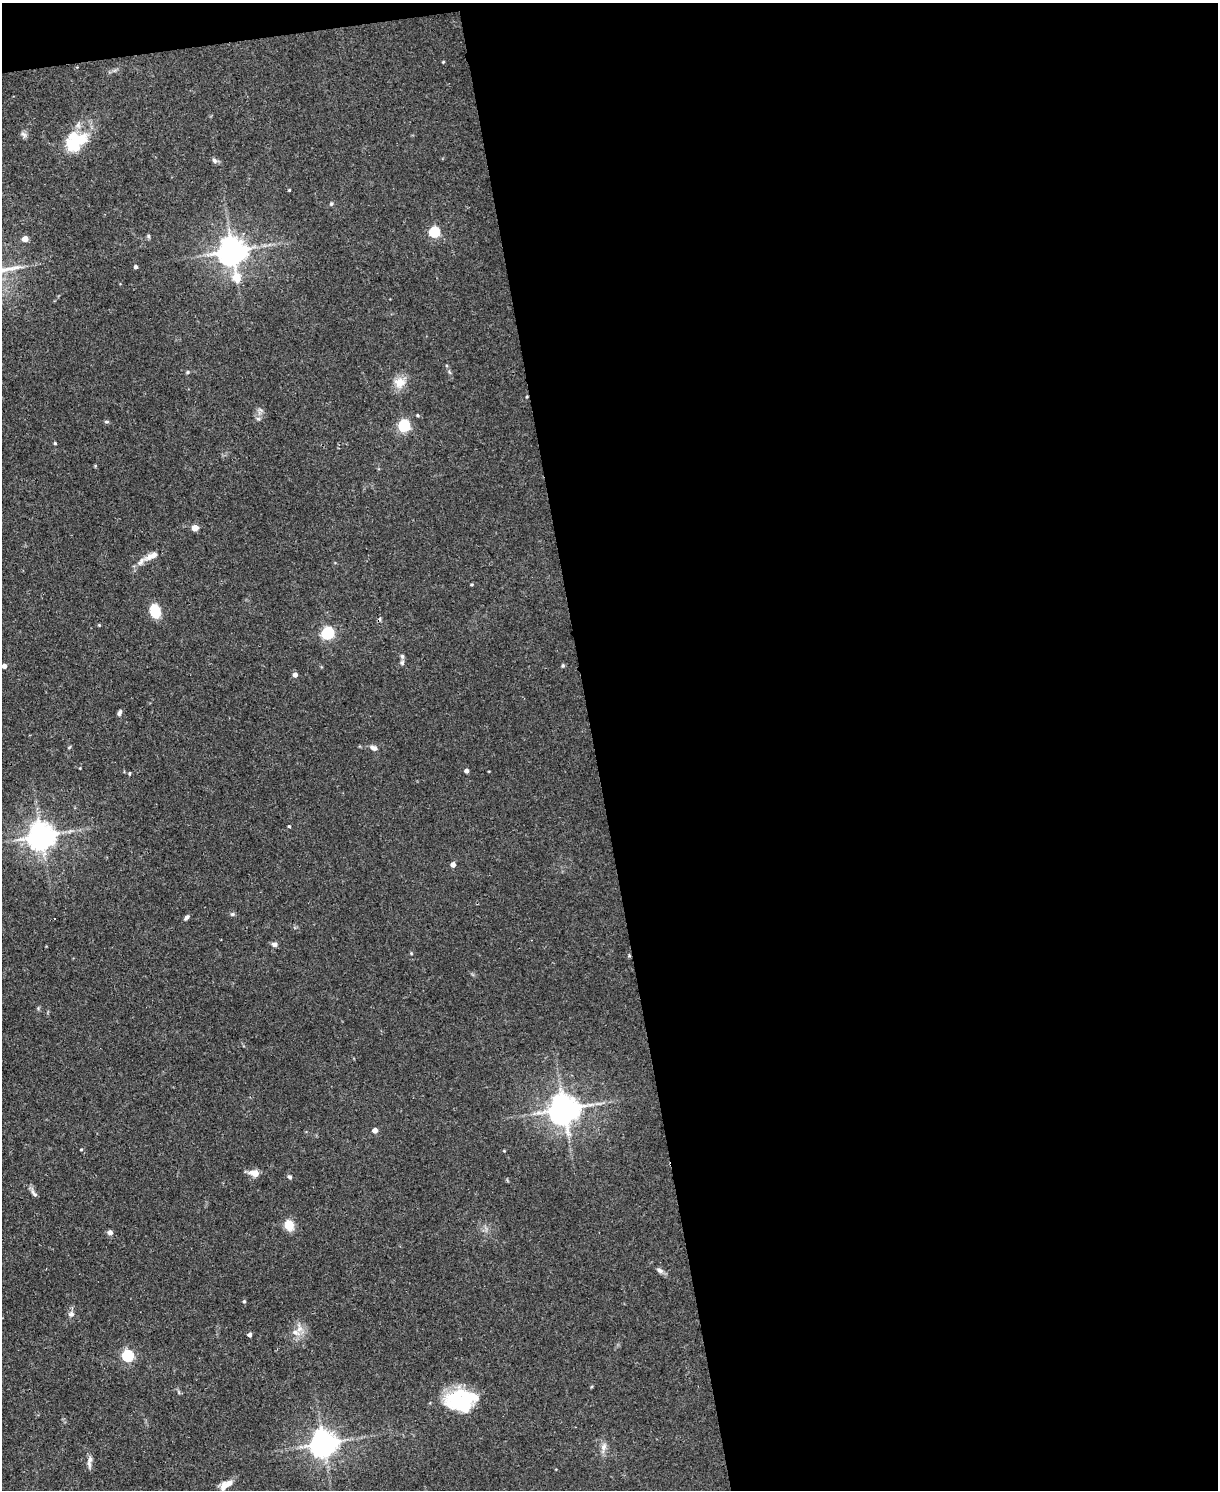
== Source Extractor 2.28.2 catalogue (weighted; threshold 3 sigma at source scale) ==
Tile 4 of 4 x 3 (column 4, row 1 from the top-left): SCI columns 3650-4865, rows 3222-4709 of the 4865 x 4839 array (HDU 1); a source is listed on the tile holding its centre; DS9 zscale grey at full resolution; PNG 1220 x 1492 px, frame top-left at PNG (2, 3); no overlay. Shown black and unused: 52% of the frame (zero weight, under 2 of 3 exposures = <1% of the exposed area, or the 3 px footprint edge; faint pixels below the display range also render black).
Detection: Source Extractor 2.28.2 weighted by HDU 2 'WHT'; one run over the whole footprint, this tile lists its part. Background 0.0867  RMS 0.0058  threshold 0.0261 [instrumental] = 3 sigma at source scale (4.5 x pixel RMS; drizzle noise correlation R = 1.50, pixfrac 1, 0.05/0.05 arcsec/px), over >= 5 px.
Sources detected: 72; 3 inside a brighter object's white glare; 2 cosmic-ray / hot-pixel residue — not listed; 5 inside a brighter listed object's ellipse — not listed separately; the other 62 listed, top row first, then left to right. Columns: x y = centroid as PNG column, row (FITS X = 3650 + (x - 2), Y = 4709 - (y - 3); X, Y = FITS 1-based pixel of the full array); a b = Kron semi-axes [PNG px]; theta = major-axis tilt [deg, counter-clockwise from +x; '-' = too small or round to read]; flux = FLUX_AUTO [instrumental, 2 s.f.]
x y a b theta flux
443 62 4 3 - 0.61
24 134 10 6 -44 1.7
76 142 31 18 32 25
214 160 8 6 -48 1.5
289 190 3 3 - 0.59
331 204 5 4 - 0.88
434 232 5 5 - 49
148 236 5 5 - 0.91
25 239 4 4 - 6.2
232 251 8 8 - 870
136 267 4 3 - 1.5
237 277 8 6 -80 14
188 372 5 4 - 0.98
400 383 16 14 16 7.6
527 397 4 3 - 0.53
418 415 4 4 - 0.74
258 419 6 4 -19 0.99
106 422 7 3 -8 0.84
404 426 5 5 - 73
55 443 4 3 - 0.63
195 528 5 4 - 10
151 556 20 8 26 5.5
472 584 5 3 - 0.61
155 611 12 8 -70 20
99 625 4 4 - 0.5
327 633 6 5 - 85
402 663 7 5 89 1.3
563 665 5 4 - 0.79
4 666 4 4 - 3.2
295 675 4 4 - 3
119 713 7 4 61 1.7
69 747 5 3 - 0.59
374 748 10 6 -20 2.5
466 771 4 4 - 2
129 773 4 3 - 0.62
289 826 3 3 - 0.76
41 836 8 8 - 770
453 865 4 4 - 3.6
232 914 6 5 - 1.1
186 917 8 4 45 1.5
274 944 7 6 - 1.7
411 953 5 3 - 0.48
564 1109 9 8 - 1000
375 1130 4 4 - 4.5
81 1149 4 3 - 0.54
504 1151 4 3 - 0.48
255 1173 11 7 -14 5.8
290 1177 5 4 - 1.1
33 1193 13 5 -58 2
289 1225 13 10 -67 7.5
110 1232 7 6 - 1.8
660 1270 9 6 -31 1.9
244 1301 4 4 - 0.86
71 1314 8 8 - 2.1
299 1329 13 8 -89 4.7
249 1335 4 4 - 2.2
128 1356 5 5 - 62
456 1399 40 19 -10 28
324 1443 8 8 - 690
604 1447 15 7 80 3.4
90 1459 9 7 76 2.3
223 1486 12 8 67 3.9
Overlapping masked pixels (flux is a lower limit): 1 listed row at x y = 527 397